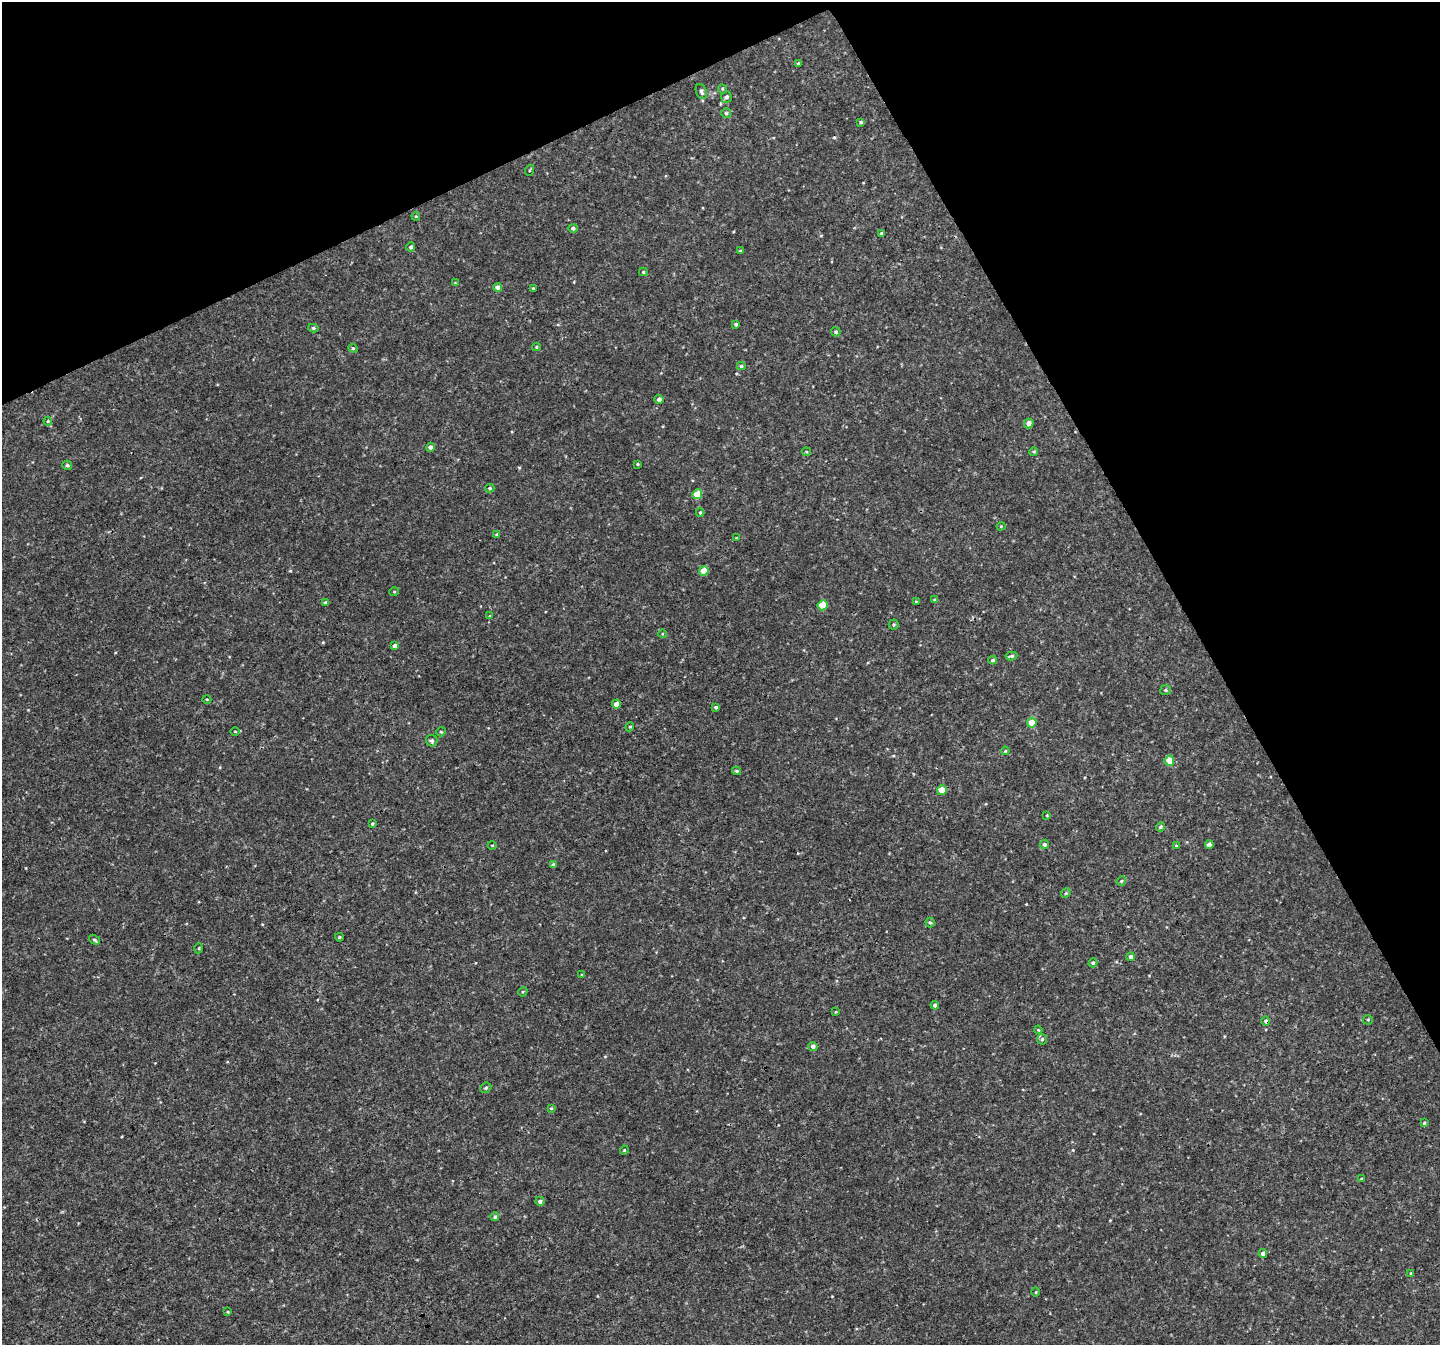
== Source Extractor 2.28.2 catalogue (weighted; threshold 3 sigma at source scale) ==
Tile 3 of 4 x 4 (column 3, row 1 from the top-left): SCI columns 2880-4317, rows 4137-5479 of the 5761 x 5647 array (HDU 1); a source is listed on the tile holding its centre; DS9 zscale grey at full resolution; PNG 1442 x 1347 px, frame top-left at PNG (2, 2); each listed source drawn as its Kron ellipse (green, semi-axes under 4 px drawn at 4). Shown black and unused: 25% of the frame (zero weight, under 3 of 4 exposures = <1% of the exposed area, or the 3 px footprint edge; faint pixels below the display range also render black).
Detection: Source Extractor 2.28.2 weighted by HDU 2 'WHT'; one run over the whole footprint, this tile lists its part. Background 0.00675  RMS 0.0037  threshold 0.0166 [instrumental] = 3 sigma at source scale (4.5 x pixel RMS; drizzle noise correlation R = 1.50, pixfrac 1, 0.0396/0.0396 arcsec/px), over >= 5 px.
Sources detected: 98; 1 cosmic-ray / hot-pixel residue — neither listed nor drawn; the other 97 listed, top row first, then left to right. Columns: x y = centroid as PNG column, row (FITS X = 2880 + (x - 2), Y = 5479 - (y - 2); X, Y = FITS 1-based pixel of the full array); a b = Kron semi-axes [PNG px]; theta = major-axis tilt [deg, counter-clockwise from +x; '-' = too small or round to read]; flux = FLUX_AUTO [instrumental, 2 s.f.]
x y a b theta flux
798 63 4 3 - 0.52
722 89 5 4 - 0.43
701 92 8 5 -69 0.91
726 97 6 5 - 0.89
726 113 5 5 - 0.67
861 122 4 3 - 0.56
530 170 5 3 - 0.35
416 216 4 3 - 0.32
573 228 5 4 - 0.88
881 234 3 3 - 0.66
411 247 4 4 - 0.85
740 251 3 3 - 0.33
643 272 4 4 - 0.47
455 283 4 4 - 0.31
497 287 4 4 - 1.7
534 289 3 3 - 4.5
736 324 4 3 - 0.74
313 328 5 4 - 0.59
836 332 5 4 - 0.67
536 347 4 4 - 0.35
353 348 5 4 - 0.43
741 366 4 4 - 0.6
659 399 4 4 - 1.2
48 421 4 4 - 0.38
1029 423 5 4 - 2.1
430 447 4 4 - 0.95
806 452 4 4 - 0.41
1034 452 4 3 - 0.47
637 464 3 2 - 0.36
67 465 5 4 - 0.6
490 488 5 4 - 0.56
697 494 5 4 - 7.1
700 512 4 4 - 0.44
1001 526 4 4 - 0.33
497 534 4 3 - 0.57
736 538 3 3 - 0.28
704 571 5 4 - 6.2
394 592 5 3 - 0.32
934 600 4 4 - 0.41
916 602 4 4 - 0.36
325 603 4 3 - 1.1
822 605 5 5 - 6.9
490 616 4 4 - 0.32
894 624 5 5 - 0.58
662 634 4 3 - 0.27
395 646 4 4 - 1.8
1011 656 6 4 9 0.85
993 660 4 4 - 0.76
1166 690 5 5 - 0.63
207 699 4 3 - 0.32
616 704 4 4 - 2.3
716 707 4 4 - 0.71
1032 723 5 4 - 7.1
630 727 5 4 - 0.49
235 731 4 3 - 0.3
441 732 5 4 - 0.43
432 741 6 5 - 0.79
1005 751 4 4 - 0.36
1169 761 5 5 - 4.7
737 771 4 3 - 0.5
942 790 5 4 - 4.1
1047 815 4 3 - 0.32
372 824 3 3 - 0.48
1160 827 4 4 - 0.69
1044 844 5 4 - 0.9
492 845 4 3 - 0.26
1209 845 4 4 - 2.1
1176 846 4 3 - 0.33
553 865 4 4 - 0.98
1121 881 5 4 - 0.47
1066 893 5 4 - 0.45
930 923 5 4 - 0.53
339 937 4 3 - 0.41
94 940 6 4 -38 0.57
199 948 5 3 - 0.36
1130 957 4 4 - 1.2
1093 963 4 4 - 0.64
581 975 4 2 - 0.28
523 992 5 4 - 0.41
935 1005 4 4 - 0.92
836 1012 3 3 - 0.28
1368 1020 5 5 - 0.45
1266 1021 4 4 - 1
1038 1030 4 3 - 0.33
1042 1039 5 5 - 0.79
813 1046 5 4 - 1.2
486 1088 6 5 - 0.56
551 1108 4 3 - 0.38
1424 1123 4 3 - 0.61
624 1150 4 4 - 0.4
1361 1179 3 2 - 0.35
540 1201 4 4 - 1
495 1217 4 4 - 0.69
1263 1254 4 4 - 1.6
1411 1273 3 3 - 0.36
1036 1292 4 3 - 0.32
228 1312 4 3 - 0.31
Overlapping masked pixels (flux is a lower limit): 1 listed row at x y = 1266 1021